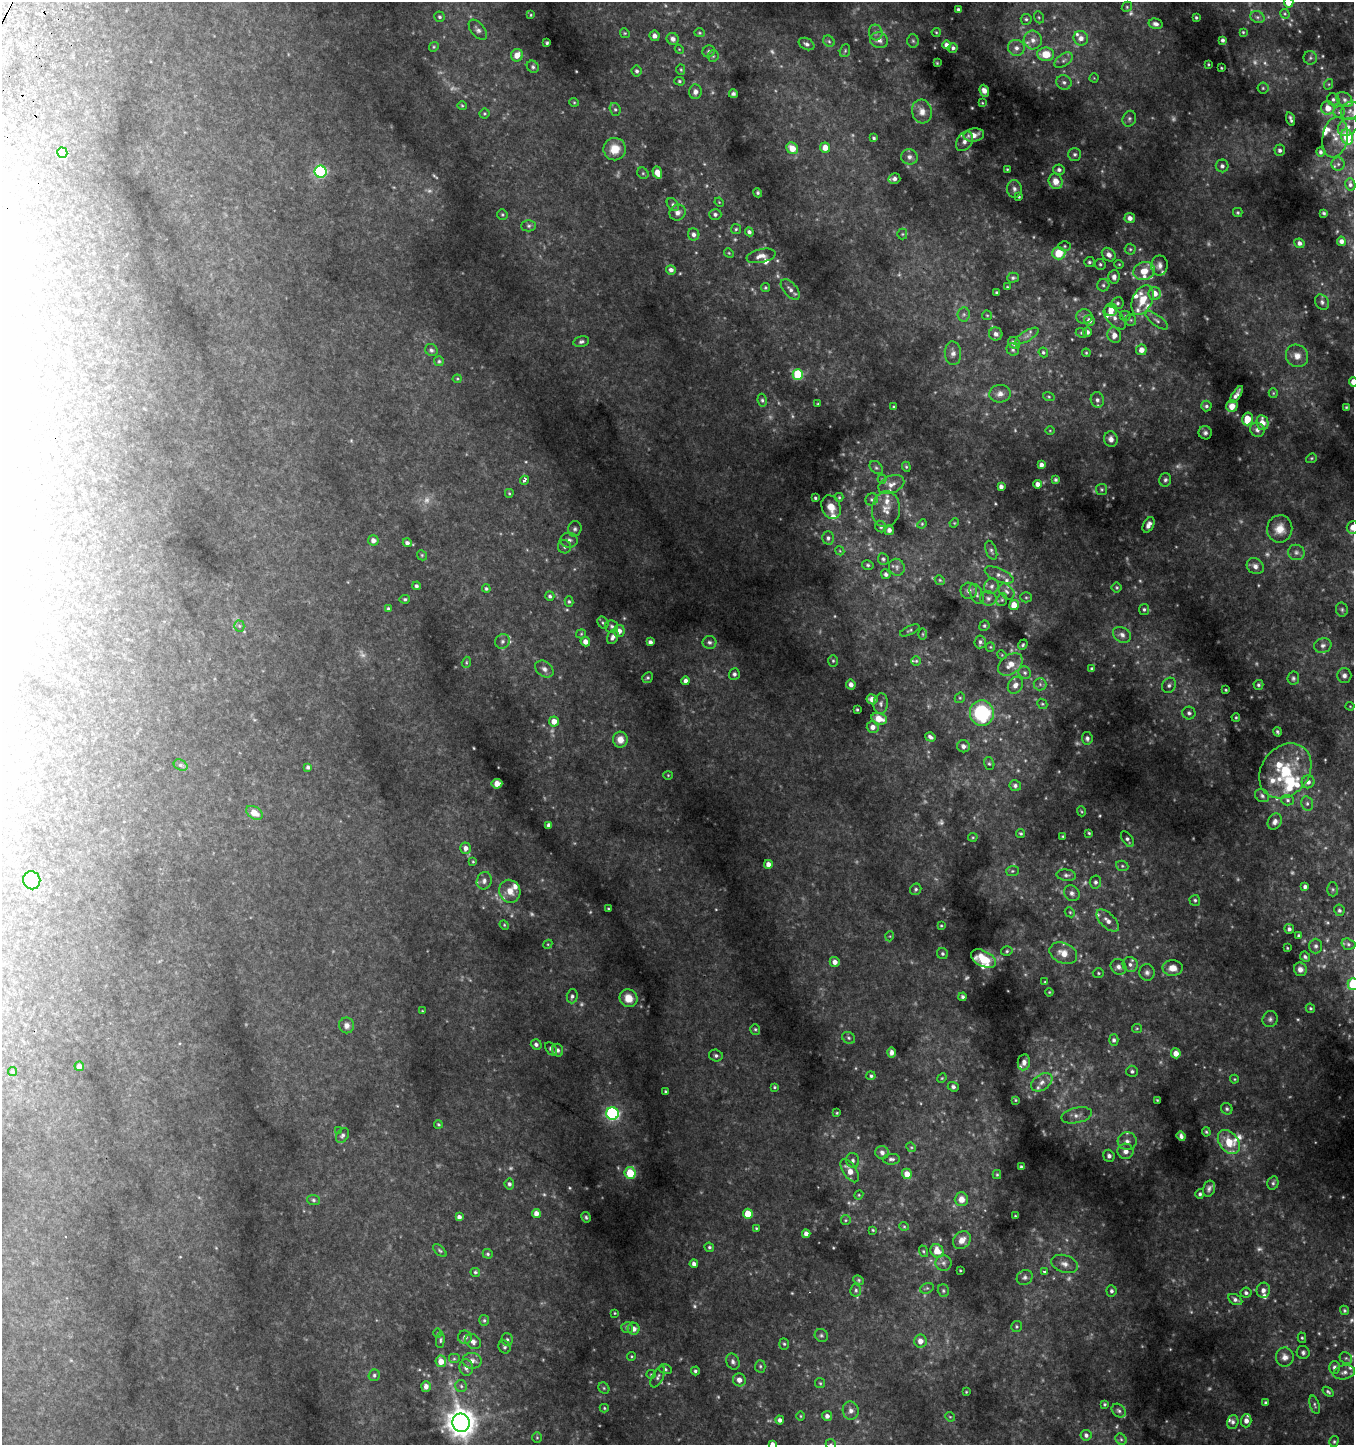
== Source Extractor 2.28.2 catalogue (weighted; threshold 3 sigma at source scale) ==
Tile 11 of 4 x 4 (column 3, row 3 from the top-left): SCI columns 2956-4307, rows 1495-2937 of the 5980 x 5884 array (HDU 1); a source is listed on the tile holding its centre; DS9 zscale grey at full resolution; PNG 1356 x 1447 px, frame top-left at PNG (2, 2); each listed source drawn as its Kron ellipse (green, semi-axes under 4 px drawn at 4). Shown black and unused: <1% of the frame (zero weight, under 2 of 3 exposures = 3% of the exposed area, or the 3 px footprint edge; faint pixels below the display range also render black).
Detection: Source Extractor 2.28.2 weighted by HDU 2 'WHT'; one run over the whole footprint, this tile lists its part. Background 0.0934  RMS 0.011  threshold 0.048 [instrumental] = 3 sigma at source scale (4.5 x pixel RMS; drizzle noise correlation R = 1.50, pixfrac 1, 0.0396/0.0396 arcsec/px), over >= 5 px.
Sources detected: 656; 107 too faint to see at this stretch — neither listed nor drawn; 40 inside a brighter listed object's ellipse — not listed separately; of the other 509, all 500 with FLUX_AUTO >= 0.819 (the completeness limit of this list) listed and drawn (9 fainter detections not listed), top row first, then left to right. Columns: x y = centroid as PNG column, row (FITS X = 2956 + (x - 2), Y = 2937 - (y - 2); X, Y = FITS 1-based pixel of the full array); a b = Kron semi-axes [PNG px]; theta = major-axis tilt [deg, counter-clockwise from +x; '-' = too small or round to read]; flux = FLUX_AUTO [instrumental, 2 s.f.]
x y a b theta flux
1289 3 5 4 - 13
1127 7 5 5 - 1.4
958 9 3 3 - 2
1285 14 5 4 - 1.2
531 15 4 3 - 0.96
440 17 5 5 - 2
1039 17 6 4 -69 1.5
1196 17 3 3 - 1.4
1257 17 7 5 -22 2.6
1026 19 5 5 - 1.9
1156 24 7 5 -15 3.7
478 30 12 6 -51 3.8
876 32 8 6 -74 3.6
936 32 4 4 - 1.1
1243 32 3 3 - 1
625 33 5 4 - 1.3
700 33 5 4 - 1.3
655 36 5 5 - 5.1
1081 38 7 7 - 6.1
673 39 6 5 - 4.5
879 40 9 8 - 5.9
1033 40 9 9 - 6.8
1222 40 4 3 - 2.6
829 41 6 5 - 1.7
913 41 7 5 -87 2
547 43 3 3 - 1.5
806 44 8 5 -27 3.2
947 45 4 4 - 5.6
434 47 5 4 - 1.3
953 48 5 4 - 2.5
1016 48 8 8 - 5
679 49 4 3 - 0.88
709 51 6 5 - 2.2
845 51 6 5 - 1.5
1046 54 8 6 -3 20
517 55 6 6 - 11
713 56 6 5 - 1.6
1310 58 7 6 - 2.1
1064 60 10 6 35 3.6
937 63 3 2 - 0.86
1208 64 3 2 - 0.93
533 67 6 5 - 2.4
1221 68 3 2 - 1
681 70 5 4 - 1.3
637 71 5 5 - 2.3
1094 78 4 4 - 0.91
679 81 5 4 - 1.6
1064 82 8 7 - 3.3
1329 84 5 3 - 1
1263 88 5 5 - 1.7
984 91 6 4 -66 5.9
695 92 7 6 - 4.6
733 94 4 4 - 2.3
1333 99 6 6 - 2.6
1345 100 9 6 -39 3.9
574 102 4 4 - 1
982 103 3 3 - 0.92
462 106 4 4 - 1.1
1328 108 7 6 - 11
615 109 6 5 - 2
1350 111 10 8 48 5.4
922 112 12 10 -75 8.4
1339 112 6 5 - 2.1
485 114 5 5 - 1.4
1129 119 8 6 68 2.9
1291 119 7 3 -73 2.7
1348 127 11 8 36 6.3
974 135 10 6 9 9.2
1335 137 20 12 80 12
1347 137 8 6 -68 44
874 138 4 3 - 1.6
965 141 10 7 56 6
792 148 6 5 - 14
825 148 5 5 - 11
615 149 11 11 - 17
1280 150 6 5 - 3.3
1320 152 5 4 - 2.4
62 153 5 5 - 21
1075 154 6 6 - 2.5
909 157 8 7 - 4.2
1338 164 6 6 - 2.5
1222 166 6 6 - 3.4
1007 169 3 3 - 0.95
1059 170 6 5 - 3.1
321 172 6 6 - 130
657 172 6 4 -72 11
643 173 6 5 - 1.5
894 179 6 5 - 3.9
1056 181 8 7 - 11
1350 184 6 5 - 2.6
1014 189 9 7 -85 4.3
758 193 5 4 - 1.8
1019 197 4 3 - 1.2
719 202 5 3 - 0.87
673 204 7 5 -50 2.4
677 213 8 8 - 5
1238 213 4 4 - 1.4
1324 213 4 3 - 1.5
715 214 6 5 - 2.9
502 215 5 5 - 1.5
1130 218 5 5 - 5.4
529 226 7 5 2 2.3
736 229 5 5 - 1.6
749 232 4 4 - 3
694 234 6 5 - 4.2
902 234 5 5 - 1.2
1341 241 5 4 - 4.1
1299 243 5 4 - 4.2
1065 246 6 5 - 1.6
1130 249 5 5 - 1.7
729 253 5 4 - 1.2
1059 253 6 6 - 30
1109 255 7 6 - 5.5
761 256 15 6 12 7
1089 262 5 5 - 2
1100 264 6 5 - 2
1119 264 4 4 - 1
1159 265 10 8 89 5.4
671 270 5 4 - 4
1144 271 11 9 19 16
1114 277 7 5 85 4.7
1013 278 6 5 - 2
1103 285 6 6 - 2.5
1007 287 4 3 - 1
765 288 4 4 - 1.5
790 289 12 6 -49 5.1
997 293 3 3 - 1.5
1155 293 6 6 - 9.8
1143 300 16 9 66 18
1322 302 8 6 -57 3.1
1118 303 6 6 - 2.5
1111 310 6 6 - 9
964 314 7 6 - 2.6
987 315 5 4 - 1.2
1125 316 5 5 - 1.3
1084 317 8 7 - 3.7
1115 318 14 7 -47 5.7
1089 320 5 5 - 6.3
1131 320 6 5 - 1.8
1157 320 13 5 -36 3.8
1087 332 5 4 - 3.7
1081 333 6 4 -23 1.7
996 334 7 6 - 4.5
1114 335 8 6 -65 6.3
1027 336 13 5 31 4.3
581 342 8 5 14 2.7
1014 343 6 5 - 6
431 350 6 5 - 2.4
1013 350 6 5 - 2.3
1141 350 5 5 - 7.9
1043 352 5 4 - 2
953 353 11 8 -86 5.2
1086 353 4 4 - 1.1
1297 356 11 11 - 9.7
439 361 5 5 - 1.5
798 374 5 5 - 67
457 379 4 4 - 1.1
1353 382 4 4 - 8.1
1273 393 5 4 - 1.3
1000 394 10 9 - 6.4
1237 395 10 4 56 4.5
1049 397 6 4 -18 1.5
762 400 6 4 -80 2.1
1097 400 8 6 -74 3.6
818 404 3 3 - 1.1
893 406 4 3 - 0.89
1206 406 5 5 - 2.3
1232 406 6 5 - 8.8
1346 407 3 3 - 1
1247 419 6 5 - 19
1262 423 7 6 - 12
1050 430 5 3 - 0.82
1257 430 7 7 - 4.5
1205 433 6 6 - 3.2
1111 439 8 6 -79 5
1311 458 6 4 21 1.4
1041 465 4 4 - 4.5
906 467 5 4 - 1.3
876 468 7 5 -47 2.1
882 479 4 4 - 0.96
524 480 4 3 - 5
1056 480 4 4 - 1.7
1165 480 7 6 - 2.6
1038 484 4 4 - 5.5
891 485 13 8 24 7.9
1001 486 4 4 - 4
1102 489 5 5 - 1.6
509 493 4 3 - 1.2
839 497 4 3 - 1.2
815 498 3 3 - 1.5
872 499 6 6 - 2
831 507 12 9 -67 11
886 509 18 14 84 13
954 523 5 4 - 0.95
922 524 5 4 - 1.1
1149 525 8 5 63 5.6
881 526 6 5 - 2.6
1353 527 6 6 - 10
575 529 8 6 75 3
1280 529 14 12 81 13
889 530 5 5 - 4.8
828 538 6 6 - 3
373 540 5 5 - 5.5
569 540 8 7 - 4.2
407 543 4 4 - 3.1
564 547 7 6 - 2.6
991 550 10 5 -70 2.7
840 551 5 3 - 0.9
1296 552 8 7 - 3.8
422 555 5 4 - 1.3
883 559 6 5 - 1.9
868 565 6 4 -16 1.6
1255 566 9 7 -35 5.2
897 567 8 7 - 4.1
886 574 5 4 - 2.4
999 575 15 6 -23 5
940 580 5 4 - 1.3
416 586 4 4 - 2.5
992 586 8 7 - 3.4
1117 587 5 5 - 1.4
486 589 4 4 - 1.7
969 591 8 8 - 4.3
1007 591 9 6 -45 4
977 594 10 6 -66 3.5
550 596 5 4 - 2.3
1026 597 5 5 - 1.6
988 598 8 7 - 3.4
405 599 5 4 - 1.8
1002 600 6 5 - 1.8
569 602 5 4 - 1.6
1014 605 5 4 - 19
388 609 4 4 - 2.5
1144 609 5 5 - 2
1342 609 7 6 - 2.2
603 623 6 5 - 2.1
239 626 5 5 - 1.6
612 626 6 6 - 2.4
984 626 5 5 - 1.6
910 630 10 4 26 1.9
619 631 6 5 - 6.6
581 634 5 4 - 1.3
923 634 6 4 -90 1.2
1122 635 9 7 -32 4.5
613 637 7 5 65 4.1
502 641 8 7 - 3
585 642 5 4 - 6.5
650 642 4 4 - 3.3
709 642 7 6 - 3.5
980 642 6 5 - 2.6
1023 645 5 4 - 1.6
1323 645 9 7 14 3.9
990 647 5 4 - 1.3
1002 655 5 3 - 1
833 661 6 5 - 1.7
916 661 5 4 - 1.3
466 662 6 4 72 1.2
1010 664 14 9 38 12
544 669 10 7 -38 5.4
1092 669 4 3 - 2.2
1025 673 6 6 - 2.7
734 674 5 5 - 2.9
1344 675 7 7 - 4
648 678 5 5 - 1.7
1293 678 6 6 - 2.3
686 681 4 4 - 4.5
851 684 5 4 - 5.6
1040 684 6 6 - 2.5
1015 685 9 7 60 6.2
1169 685 8 6 55 3.4
1258 685 5 5 - 1.8
1226 690 3 3 - 1.1
960 698 5 5 - 1.4
872 699 5 5 - 6
881 704 10 7 86 3.8
1042 704 5 4 - 1.4
1350 706 4 4 - 0.88
857 710 3 3 - 1.3
982 713 13 12 - 89
1189 713 6 6 - 3.1
1236 717 4 3 - 1.3
879 719 8 6 -14 15
554 721 5 5 - 10
873 727 6 6 - 6.5
1277 732 5 3 - 1.8
930 737 5 3 - 2.9
1087 738 6 5 - 3.1
620 740 8 7 - 11
963 746 6 6 - 4.3
989 763 6 5 - 1.7
180 765 7 5 -26 2.1
308 767 4 3 - 2.3
1285 771 30 23 51 65
668 775 4 4 - 0.99
1308 782 6 6 - 5.2
497 784 5 5 - 9.9
1015 786 6 5 - 2.7
1262 796 7 6 - 2.7
1288 800 6 5 - 2.2
1307 803 7 5 -76 2.7
1081 811 5 3 - 0.98
254 813 9 6 -31 11
1275 822 8 6 61 4.7
549 825 4 4 - 4.2
1021 833 4 4 - 1.4
1089 833 4 3 - 1.2
1063 836 3 2 - 1
973 837 5 4 - 1.1
1127 839 9 5 -56 2.7
466 848 5 5 - 5.2
473 862 4 3 - 0.99
768 864 4 4 - 5.9
1122 866 6 5 - 1.9
1012 871 6 5 - 1.6
1066 875 10 5 -7 3.1
32 880 9 8 - 36
484 881 9 7 70 4.1
1095 882 6 5 - 2.6
1305 887 4 4 - 3
916 889 6 5 - 2.2
1333 889 7 5 -89 1.8
510 891 11 10 - 12
1072 893 8 7 - 3.9
1195 900 5 5 - 1.9
608 908 3 2 - 0.85
1339 910 6 5 - 2.1
1070 912 5 4 - 1.3
1108 921 14 7 -44 7
504 925 5 4 - 1.2
941 926 3 3 - 1.1
1289 929 5 5 - 2.8
890 936 5 3 - 0.9
1299 936 4 4 - 1.9
548 944 5 4 - 0.97
1348 944 7 5 -17 2.3
1316 946 7 6 - 2.8
1287 948 3 2 - 0.88
1007 951 6 4 16 1.7
1063 953 14 10 -24 13
942 954 6 5 - 2.2
1305 957 6 4 -44 2.3
983 959 14 7 -28 30
835 962 5 5 - 5.8
1130 964 7 7 - 4.2
1118 967 8 7 - 4.5
1173 968 10 8 -2 9.8
1300 969 7 6 - 5.1
1147 972 8 7 - 3.7
1098 973 5 4 - 1.5
1045 982 4 3 - 0.95
1353 984 6 5 - 57
1049 992 4 3 - 0.99
572 996 7 5 87 2.9
963 997 4 4 - 2.4
628 998 9 8 - 14
1310 1008 5 4 - 1.3
422 1011 3 3 - 0.84
1270 1019 8 7 - 3.1
347 1025 8 7 - 4.9
1137 1028 5 4 - 1.2
755 1029 5 5 - 1.7
849 1038 7 5 -33 2
1114 1040 5 5 - 2.8
536 1044 5 5 - 3.2
551 1049 7 5 -51 3.2
558 1050 6 5 - 3
891 1052 5 4 - 4.5
1176 1053 5 5 - 9.6
716 1055 7 6 - 2.9
1024 1062 8 6 81 5.4
79 1066 5 4 - 5.1
1132 1071 5 5 - 2.2
13 1072 4 4 - 1.4
871 1076 4 4 - 1.9
942 1078 5 4 - 1.1
1234 1079 4 4 - 1
1042 1082 12 7 34 6
774 1087 4 3 - 1.3
953 1087 5 4 - 2.4
665 1091 3 3 - 1.2
1016 1100 3 3 - 1
1157 1100 3 3 - 0.99
1227 1109 6 5 - 2.1
837 1113 3 3 - 1
612 1114 6 6 - 180
1077 1115 15 7 12 6.7
438 1124 4 4 - 1.2
339 1131 3 3 - 0.85
1206 1132 5 3 - 1.4
342 1135 8 5 53 2.8
1181 1136 5 4 - 3.2
1127 1141 9 8 - 5.8
1229 1142 13 9 -52 23
911 1147 5 4 - 1.3
1126 1151 8 7 - 6.6
882 1152 7 6 - 4.9
1109 1156 6 5 - 3.9
891 1159 8 5 2 2.7
853 1160 7 6 - 2.9
1021 1167 3 3 - 1.4
850 1171 13 6 -56 11
630 1173 6 5 - 39
907 1174 5 5 - 10
997 1175 4 4 - 1.1
1273 1183 7 5 75 2.3
509 1184 5 4 - 2.7
1209 1189 8 5 76 3.3
1200 1194 5 4 - 2.2
859 1195 4 4 - 1.1
961 1199 7 6 - 7.4
313 1200 6 5 - 1.9
536 1213 4 4 - 6.5
748 1214 5 5 - 22
1015 1216 3 2 - 0.92
459 1217 4 4 - 4.2
586 1217 5 4 - 1.9
846 1220 5 4 - 1.3
904 1226 5 4 - 1.2
756 1228 3 3 - 1.1
873 1230 3 2 - 1
806 1234 4 4 - 5.2
962 1240 10 8 45 7.7
709 1247 5 4 - 1.7
440 1250 8 4 -41 1.8
923 1251 6 4 -72 1.5
937 1251 7 6 - 15
488 1254 5 4 - 1.7
943 1263 8 8 - 3.8
694 1264 4 4 - 4.4
1065 1264 13 8 -19 7.3
960 1270 3 2 - 0.88
1044 1271 4 3 - 3
475 1272 5 4 - 1.6
1025 1277 8 7 - 3.3
859 1280 5 4 - 1.4
927 1288 7 5 19 1.8
856 1290 6 5 - 2.2
1263 1290 7 6 - 4.7
943 1291 6 5 - 2
1111 1291 5 5 - 2.7
1246 1293 5 5 - 2.7
1235 1299 7 5 -30 3.3
1344 1310 5 4 - 1.6
615 1313 4 3 - 0.92
484 1320 5 5 - 1.8
1016 1326 5 5 - 1.5
627 1328 6 5 - 2.7
634 1329 6 6 - 6.4
438 1333 5 3 - 0.95
821 1335 7 6 - 2.3
465 1337 7 6 - 3.2
1302 1338 5 4 - 1.4
440 1340 8 4 85 1.8
507 1340 6 5 - 2
920 1341 6 6 - 7.5
473 1342 9 7 -36 4.2
784 1344 5 5 - 1.7
504 1347 7 5 -63 2.2
1303 1352 6 6 - 2.6
631 1356 4 4 - 1.1
1285 1357 9 9 - 6.8
1346 1358 6 5 - 2.2
454 1359 6 5 - 1.6
441 1361 6 5 - 12
472 1361 9 8 - 6
733 1362 8 6 -65 3.2
760 1366 6 5 - 1.9
1334 1367 6 5 - 3.3
466 1368 8 6 -79 3.9
665 1369 6 5 - 1.8
695 1371 4 4 - 1.8
1344 1372 11 7 13 4.3
651 1374 5 4 - 1.2
374 1375 6 5 - 2.3
658 1377 11 5 62 3.1
739 1380 7 6 - 5.5
820 1383 5 5 - 1.4
461 1386 6 6 - 2.2
426 1387 5 4 - 5.3
604 1388 6 5 - 1.5
966 1392 3 3 - 0.9
1328 1392 6 4 -39 1.9
1266 1403 4 3 - 2.5
1105 1404 4 4 - 1.3
1315 1405 10 4 -72 2.2
604 1408 4 4 - 1.1
851 1411 9 8 - 5.7
1119 1411 8 6 -43 2.5
801 1416 5 3 - 0.92
827 1416 5 4 - 4.7
950 1417 5 4 - 1.1
780 1420 4 4 - 3.8
1246 1421 7 5 87 6.5
1233 1422 7 5 73 2.9
461 1423 9 8 - 1400
1086 1435 5 5 - 2.9
537 1438 5 5 - 1.4
1121 1439 6 5 - 1.6
1334 1441 6 4 74 1.5
772 1444 4 4 - 3.9
831 1444 5 5 - 1.5
Isophote crosses this tile's border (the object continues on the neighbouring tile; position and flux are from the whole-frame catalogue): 6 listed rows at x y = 1289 3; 1353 382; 1353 527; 1353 984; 772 1444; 831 1444